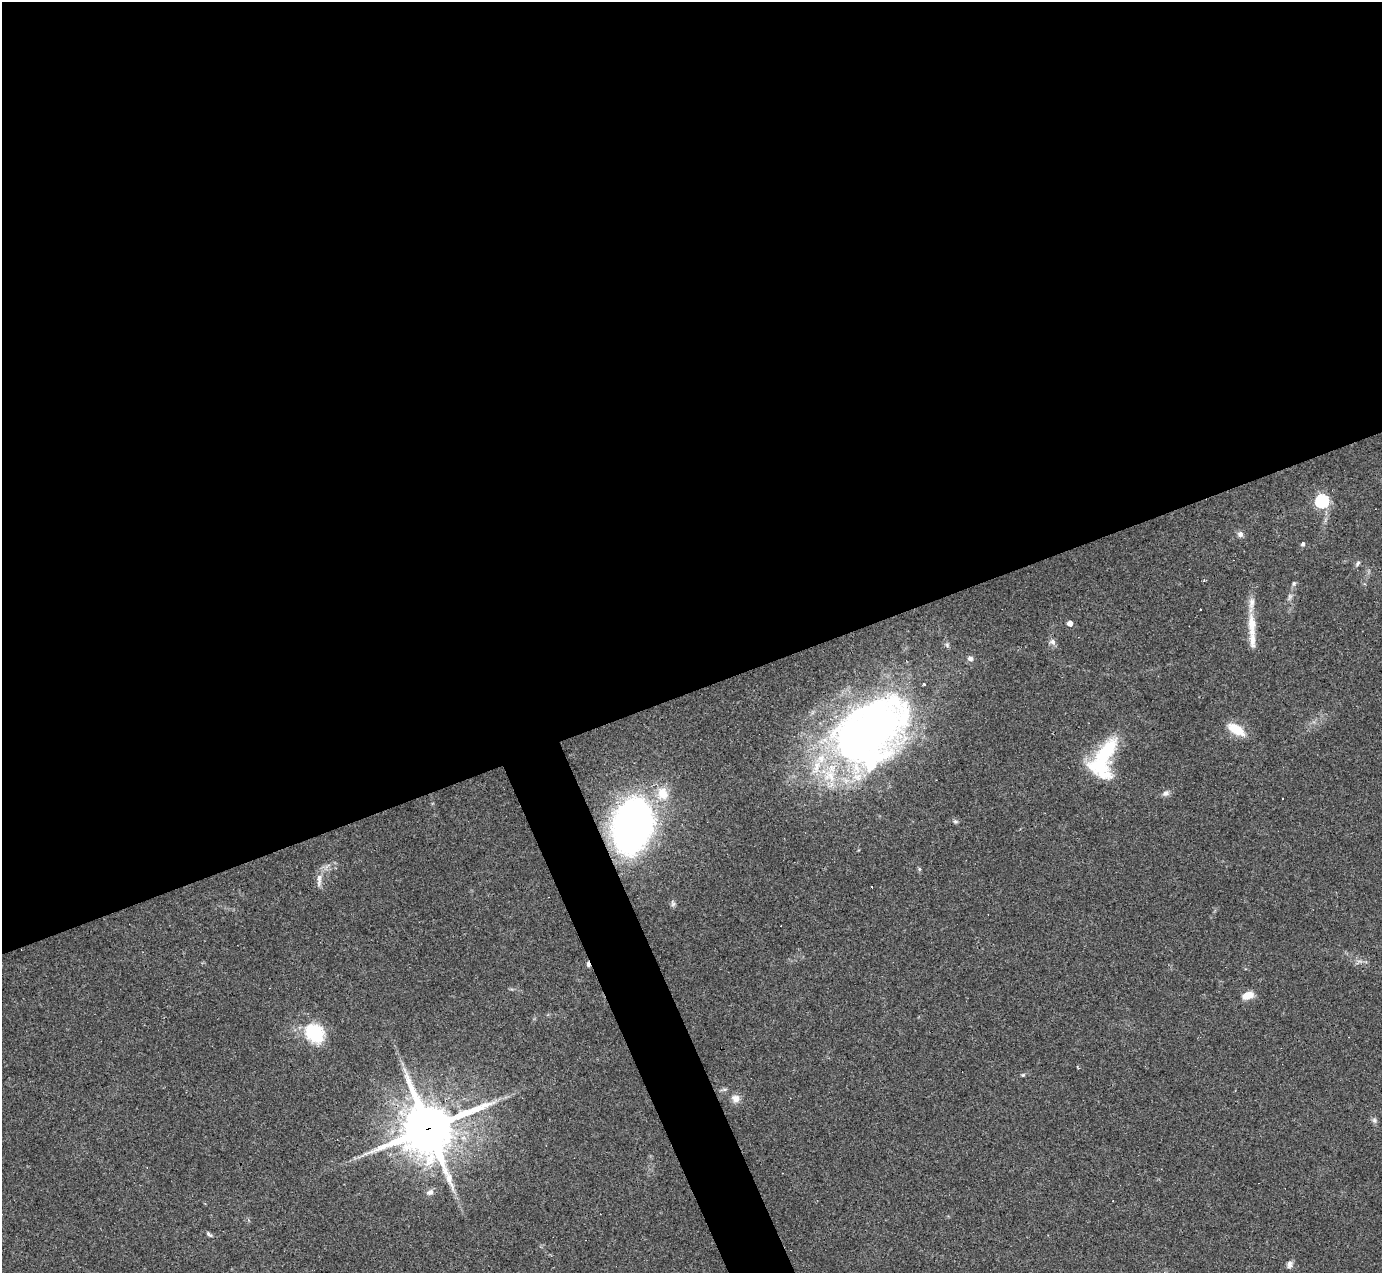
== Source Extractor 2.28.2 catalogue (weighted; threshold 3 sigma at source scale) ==
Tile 2 of 4 x 4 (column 2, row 1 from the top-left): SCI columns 1381-2760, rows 4089-5359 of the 5521 x 5507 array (HDU 1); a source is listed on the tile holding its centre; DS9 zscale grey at full resolution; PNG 1384 x 1275 px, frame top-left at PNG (2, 2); no overlay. Shown black and unused: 56% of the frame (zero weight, under 3 of 4 exposures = <1% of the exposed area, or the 3 px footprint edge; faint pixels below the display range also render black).
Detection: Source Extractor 2.28.2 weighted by HDU 2 'WHT'; one run over the whole footprint, this tile lists its part. Background 0.0844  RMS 0.0057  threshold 0.0257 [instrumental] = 3 sigma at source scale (4.5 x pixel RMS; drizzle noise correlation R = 1.50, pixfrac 1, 0.05/0.05 arcsec/px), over >= 5 px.
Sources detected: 40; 4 cosmic-ray / hot-pixel residue — not listed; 4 inside a brighter listed object's ellipse — not listed separately; the other 32 listed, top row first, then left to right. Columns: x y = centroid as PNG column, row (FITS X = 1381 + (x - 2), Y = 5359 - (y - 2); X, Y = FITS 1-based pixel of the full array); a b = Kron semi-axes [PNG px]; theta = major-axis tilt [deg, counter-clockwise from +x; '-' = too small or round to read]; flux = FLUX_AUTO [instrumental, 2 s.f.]
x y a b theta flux
1322 501 6 6 - 94
1240 534 8 7 - 1.9
1303 544 5 4 - 0.98
1358 563 7 4 59 1.2
1294 583 7 5 75 1.2
1364 584 5 4 - 0.7
1290 596 8 6 73 1.6
1200 609 2 2 - 0.53
1070 623 4 4 - 4.4
1252 625 32 10 -86 12
1052 642 9 7 -45 2.1
970 658 6 5 - 1.9
1236 729 21 10 -31 12
870 732 88 59 40 350
1107 751 43 19 52 30
663 793 18 15 -71 11
1166 793 10 7 11 2.1
955 821 7 5 -6 1.1
632 826 40 28 75 300
919 869 6 4 -72 0.74
319 879 19 6 89 3.5
872 887 3 3 - 2.5
1248 995 12 7 18 7.3
315 1033 20 16 -46 33
405 1070 7 4 -71 1.6
1023 1075 5 4 - 0.71
736 1098 10 9 - 4.2
1374 1120 8 6 -75 1.5
428 1128 19 18 - 2400
430 1192 10 7 17 2.5
209 1234 9 4 -44 1.3
1290 1264 9 6 74 2.1
Overlapping masked pixels (flux is a lower limit): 2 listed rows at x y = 632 826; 428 1128